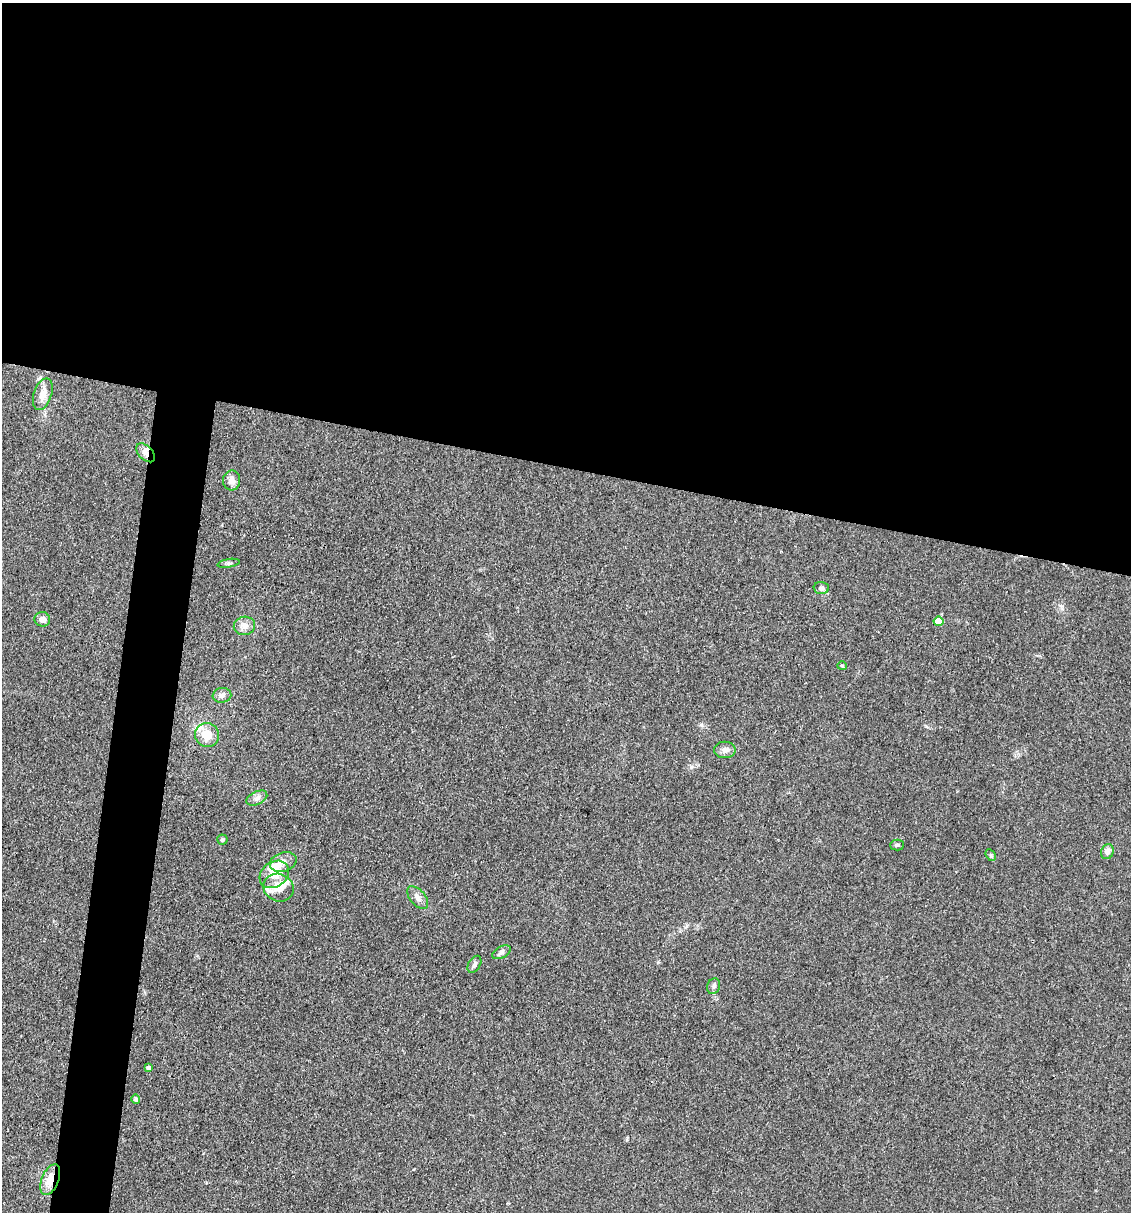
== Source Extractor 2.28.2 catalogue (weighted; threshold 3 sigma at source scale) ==
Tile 3 of 4 x 4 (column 3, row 1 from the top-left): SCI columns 2487-3615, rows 3632-4841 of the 4857 x 4841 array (HDU 1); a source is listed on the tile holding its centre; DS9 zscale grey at full resolution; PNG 1133 x 1214 px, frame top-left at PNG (2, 3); each listed source drawn as its Kron ellipse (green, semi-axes under 4 px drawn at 4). Shown black and unused: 42% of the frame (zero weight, under 3 of 4 exposures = <1% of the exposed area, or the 3 px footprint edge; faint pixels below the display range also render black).
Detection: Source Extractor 2.28.2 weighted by HDU 2 'WHT'; one run over the whole footprint, this tile lists its part. Background 0.11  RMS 0.0062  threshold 0.0281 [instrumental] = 3 sigma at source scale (4.5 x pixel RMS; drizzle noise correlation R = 1.50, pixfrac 1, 0.05/0.05 arcsec/px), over >= 5 px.
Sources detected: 32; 1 inside a brighter object's white glare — neither listed nor drawn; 4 inside a brighter listed object's ellipse — not listed separately; the other 27 listed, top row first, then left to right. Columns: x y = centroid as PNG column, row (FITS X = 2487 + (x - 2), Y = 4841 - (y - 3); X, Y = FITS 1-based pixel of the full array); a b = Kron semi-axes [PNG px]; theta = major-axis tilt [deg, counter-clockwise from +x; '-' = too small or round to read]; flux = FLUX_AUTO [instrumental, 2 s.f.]
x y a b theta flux
43 394 16 9 72 6
146 453 11 7 -46 3.3
232 480 10 8 87 3.9
229 563 11 3 9 1.2
821 588 7 6 - 1.5
42 619 8 7 - 3.3
938 621 5 4 - 10
244 626 11 9 13 4.1
842 666 5 4 - 0.76
222 695 9 7 8 2.4
207 735 12 11 - 8.3
725 750 11 8 0 3.3
257 798 11 6 26 2.5
222 840 5 5 - 0.97
897 845 7 5 1 1
1107 852 8 6 67 3.5
991 855 6 4 -59 0.92
283 862 14 9 19 4.7
274 874 16 12 38 12
279 888 15 13 -22 8.3
418 897 13 7 -49 3.3
501 952 10 5 28 2
474 964 9 6 60 1.7
714 986 8 6 68 1.7
148 1068 4 4 - 1.8
136 1099 5 4 - 1.5
50 1180 16 8 67 8.9
Overlapping masked pixels (flux is a lower limit): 2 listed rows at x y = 146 453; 50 1180
Unlisted compact peaks at least as high as the median listed source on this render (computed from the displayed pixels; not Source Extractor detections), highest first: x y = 691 767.